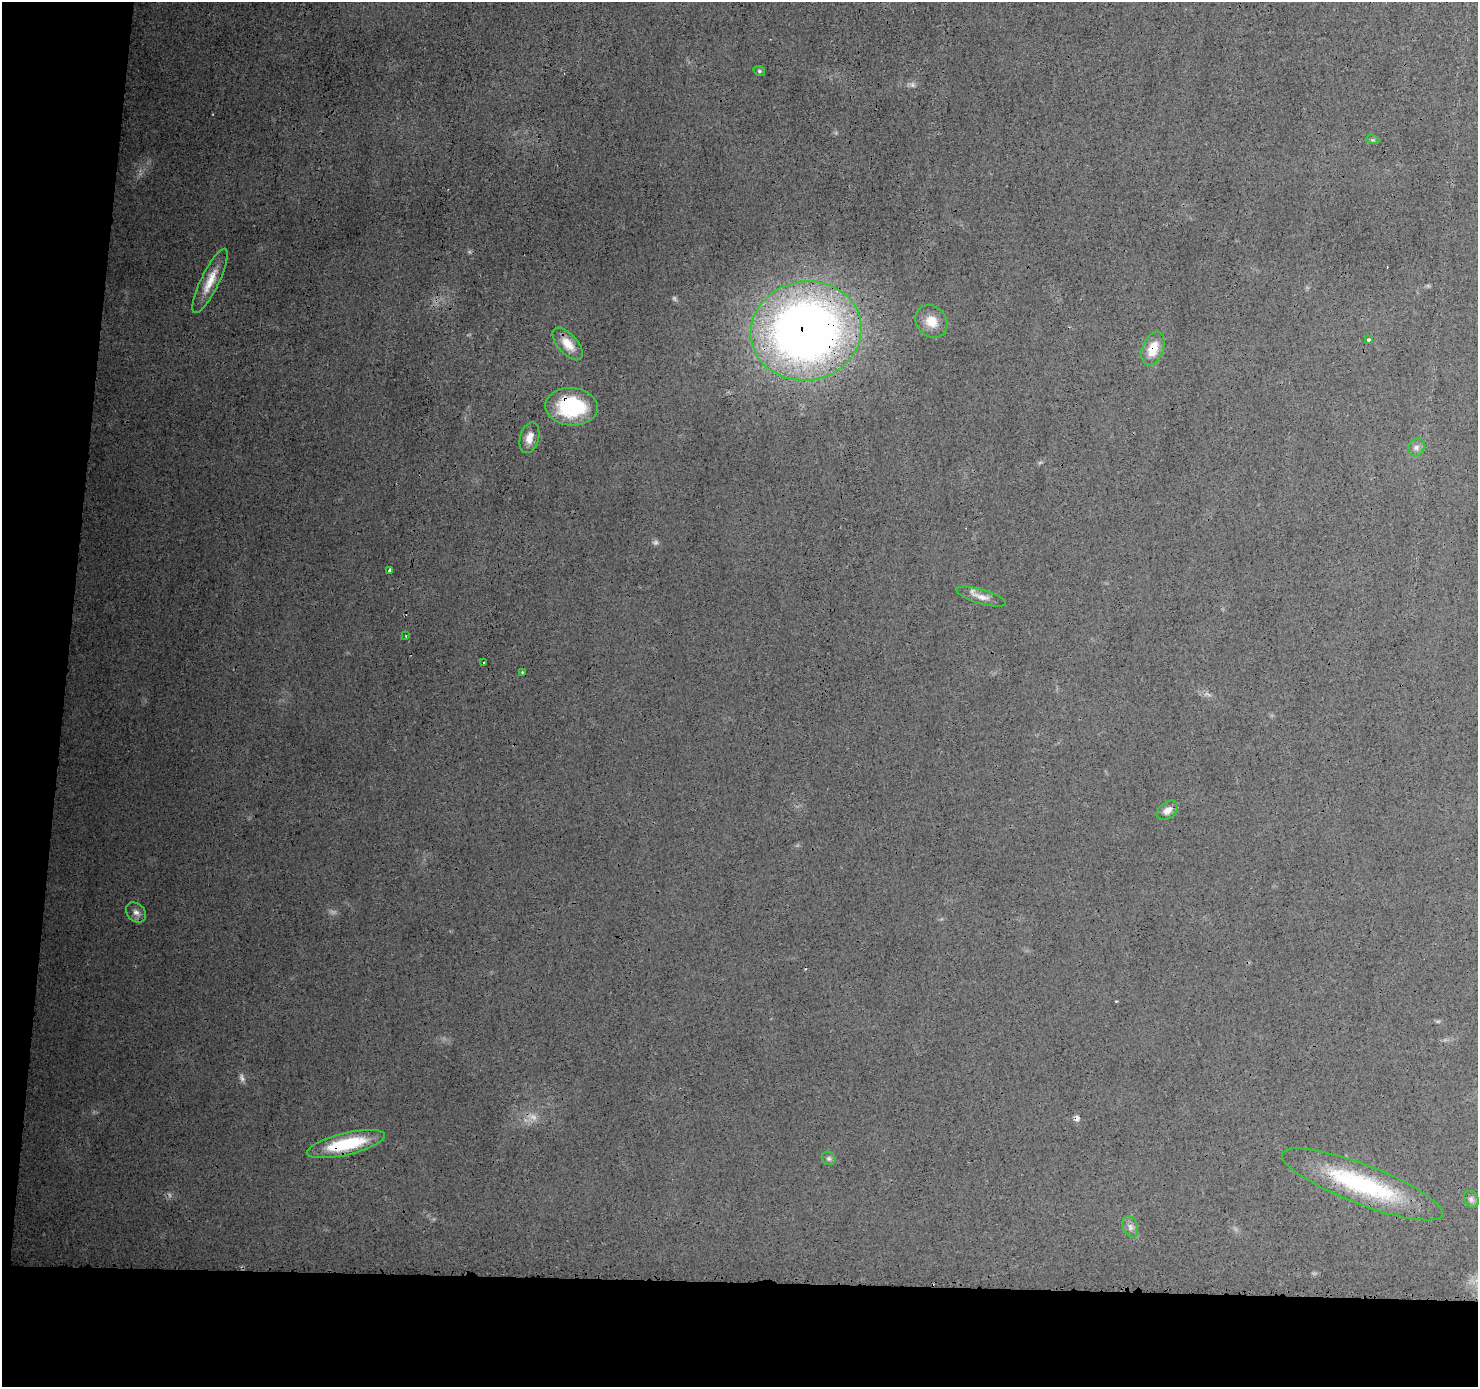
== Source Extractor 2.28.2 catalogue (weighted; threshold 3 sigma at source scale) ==
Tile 7 of 3 x 3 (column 1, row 3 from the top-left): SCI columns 4-1479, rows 112-1496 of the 4434 x 4474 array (HDU 1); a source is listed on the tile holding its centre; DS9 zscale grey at full resolution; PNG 1480 x 1389 px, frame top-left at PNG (2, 2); each listed source drawn as its Kron ellipse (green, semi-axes under 4 px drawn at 4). Shown black and unused: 12% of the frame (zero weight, under 3 of 4 exposures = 2% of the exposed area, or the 3 px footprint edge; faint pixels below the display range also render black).
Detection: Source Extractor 2.28.2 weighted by HDU 2 'WHT'; one run over the whole footprint, this tile lists its part. Background 0.0141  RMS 0.0031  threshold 0.0138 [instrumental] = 3 sigma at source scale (4.5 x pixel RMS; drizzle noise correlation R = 1.50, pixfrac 1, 0.05/0.05 arcsec/px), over >= 5 px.
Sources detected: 31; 7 too faint to see at this stretch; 1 cosmic-ray / hot-pixel residue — neither listed nor drawn; the other 23 listed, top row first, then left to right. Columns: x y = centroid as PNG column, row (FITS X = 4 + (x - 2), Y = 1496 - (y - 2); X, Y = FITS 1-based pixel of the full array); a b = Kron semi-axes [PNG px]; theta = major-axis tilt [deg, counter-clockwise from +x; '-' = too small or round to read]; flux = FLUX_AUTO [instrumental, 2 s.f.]
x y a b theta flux
759 71 6 4 -23 0.48
1373 140 6 4 -17 0.48
210 281 35 9 64 6.2
931 321 17 15 -47 5
806 331 55 49 10 280
1369 340 3 3 - 0.75
568 344 20 10 -48 4.4
1153 349 18 10 70 6.3
571 407 26 19 -4 24
529 438 16 9 74 3
1416 447 9 7 56 1.3
389 570 4 3 - 1.4
981 597 26 7 -16 2.6
406 636 3 3 - 0.41
483 663 2 2 - 0.43
522 672 3 2 - 0.27
1167 810 12 8 38 2
136 912 11 8 -46 1.6
346 1144 40 11 13 17
829 1158 7 6 - 0.73
1362 1184 86 19 -21 40
1471 1199 9 7 -59 0.96
1130 1227 11 7 -69 1.4
Overlapping masked pixels (flux is a lower limit): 4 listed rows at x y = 806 331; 1153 349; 571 407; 346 1144